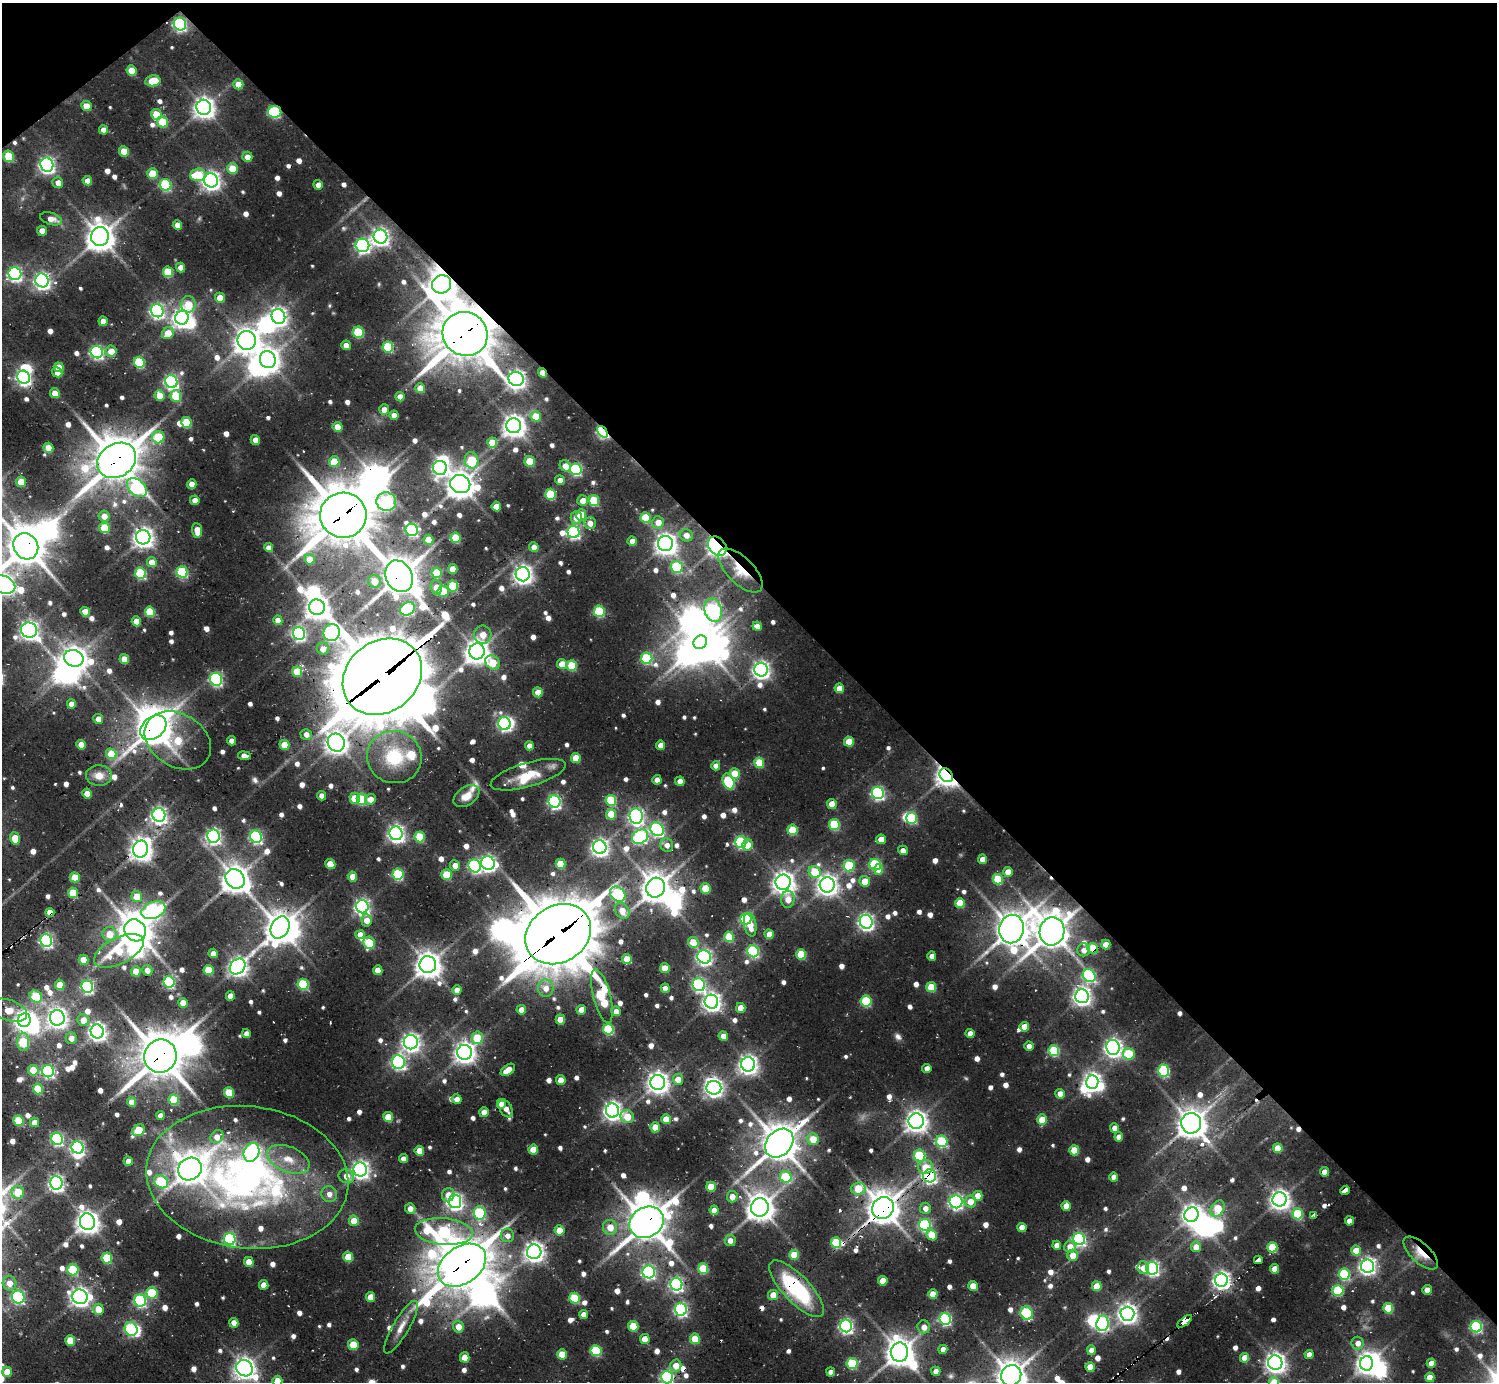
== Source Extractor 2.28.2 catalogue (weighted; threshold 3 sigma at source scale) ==
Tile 3 of 4 x 4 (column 3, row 1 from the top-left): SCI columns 3054-4548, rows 4292-5671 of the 6309 x 6286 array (HDU 1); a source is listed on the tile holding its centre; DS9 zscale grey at full resolution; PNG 1499 x 1384 px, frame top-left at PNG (2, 3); each listed source drawn as its Kron ellipse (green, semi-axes under 4 px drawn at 4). Shown black and unused: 43% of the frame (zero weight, under 2 of 3 exposures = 12% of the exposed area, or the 3 px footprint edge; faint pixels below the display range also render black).
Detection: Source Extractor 2.28.2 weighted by HDU 2 'WHT'; one run over the whole footprint, this tile lists its part. Background 0.0933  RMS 0.01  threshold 0.0457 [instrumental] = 3 sigma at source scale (4.5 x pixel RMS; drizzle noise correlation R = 1.50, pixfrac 1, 0.05/0.05 arcsec/px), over >= 5 px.
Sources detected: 884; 6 too faint to see at this stretch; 38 inside a brighter object's white glare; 13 cosmic-ray / hot-pixel residue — neither listed nor drawn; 10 inside a brighter listed object's ellipse — not listed separately; of the other 817, all 500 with FLUX_AUTO >= 7.71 (the completeness limit of this list) listed and drawn (317 fainter detections not listed), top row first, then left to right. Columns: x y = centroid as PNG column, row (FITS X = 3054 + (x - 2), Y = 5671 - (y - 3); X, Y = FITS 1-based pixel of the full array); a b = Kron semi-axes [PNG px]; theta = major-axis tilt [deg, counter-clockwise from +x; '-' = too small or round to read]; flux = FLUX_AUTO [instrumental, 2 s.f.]
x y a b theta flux
180 24 6 6 - 210
131 71 5 5 - 26
153 81 8 5 9 33
238 84 5 5 - 19
86 106 5 5 - 18
204 107 7 7 - 770
275 112 7 6 - 110
156 114 5 5 - 31
162 122 5 5 - 42
103 130 5 4 - 8.6
124 151 5 5 - 25
9 156 5 5 - 50
247 157 5 5 - 9.7
47 165 7 6 - 370
232 169 5 5 - 25
153 174 5 5 - 36
198 175 8 6 2 44
211 180 7 7 - 530
87 181 5 4 - 14
58 183 5 5 - 9.4
165 185 6 5 - 99
318 185 4 4 - 9.7
51 219 11 6 -17 9.9
177 225 5 4 - 12
42 231 5 4 - 12
100 236 9 9 - 1500
380 237 7 7 - 440
362 245 7 6 - 250
181 267 5 4 - 11
168 272 5 5 - 50
15 274 6 6 - 260
42 280 7 6 - 390
442 284 10 9 - 1600
220 298 5 5 - 19
188 304 8 7 - 32
157 311 7 6 - 280
278 316 8 6 -65 440
182 318 7 6 - 600
103 321 5 4 - 12
358 332 6 5 - 62
168 333 6 5 - 17
465 334 23 21 -33 4400
247 340 9 9 - 1100
346 345 5 5 - 10
388 347 5 5 - 66
111 351 6 5 - 16
97 352 6 6 - 220
268 360 8 7 - 940
139 362 6 5 - 75
59 367 5 5 - 27
57 372 5 4 - 12
543 373 5 4 - 18
24 377 7 6 - 310
516 379 8 7 - 510
171 382 6 6 - 250
420 388 5 5 - 21
55 393 5 4 - 18
160 396 6 5 - 14
176 396 6 5 - 49
400 397 5 4 - 9.9
384 409 5 5 - 11
394 415 4 4 - 9
536 416 5 5 - 29
186 422 5 5 - 49
514 426 7 7 - 890
338 427 5 4 - 19
602 432 6 4 -51 170
158 437 6 6 - 60
255 440 5 4 - 9.6
492 443 5 5 - 27
48 448 5 5 - 23
117 460 20 16 32 3400
472 460 8 7 - 58
530 461 5 5 - 39
334 462 5 5 - 29
565 466 6 5 - 14
440 468 7 7 - 260
576 469 6 5 - 140
560 480 5 4 - 8.5
21 482 5 5 - 24
192 484 5 4 - 12
460 484 10 9 - 1300
137 488 11 7 -43 110
550 494 5 5 - 66
195 500 5 4 - 12
594 500 5 5 - 55
583 501 5 5 - 13
386 502 10 9 - 150
496 506 5 4 - 15
343 515 23 22 - 4900
581 515 5 5 - 32
104 516 6 5 - 11
576 517 6 5 - 11
645 517 5 5 - 41
658 522 6 6 - 12
590 523 6 6 - 9.9
105 528 5 5 - 48
197 530 7 5 -85 16
412 530 6 6 - 140
574 532 6 6 - 210
686 535 7 6 - 8.5
143 537 7 7 - 680
455 538 5 5 - 41
428 540 5 5 - 21
632 541 4 4 - 11
665 544 7 7 - 820
26 546 13 12 - 2700
717 546 11 8 -47 420
534 547 5 4 - 11
269 548 5 4 - 7.9
309 559 5 5 - 16
152 562 5 5 - 17
677 567 6 6 - 78
453 569 5 4 - 16
740 570 28 13 -45 27
182 572 6 5 - 87
141 573 6 5 - 89
437 573 5 5 - 36
523 574 7 7 - 580
399 576 16 13 -64 2300
374 581 6 6 - 18
3 585 12 8 -23 700
453 586 5 5 - 61
436 587 7 5 -83 12
443 591 5 5 - 28
317 607 8 7 - 970
407 609 8 6 32 110
713 610 12 8 -75 200
599 611 6 5 - 80
85 612 5 4 - 17
150 612 5 5 - 44
278 620 5 4 - 11
136 621 5 4 - 18
757 626 5 4 - 8.9
29 630 8 7 - 530
331 633 9 8 - 260
299 634 6 6 - 180
483 635 9 8 - 16
700 642 7 6 - 1300
323 649 6 6 - 10
477 651 8 8 - 1000
74 658 10 8 -20 1100
647 658 6 5 - 86
124 659 5 4 - 18
493 662 8 6 -43 26
562 664 5 5 - 15
572 666 5 5 - 46
761 670 7 6 - 470
297 672 5 5 - 28
382 677 42 35 39 9600
216 679 6 6 - 170
839 688 5 4 - 18
538 692 5 4 - 21
71 704 5 4 - 8.9
98 719 5 5 - 9.2
504 724 6 6 - 210
153 728 14 10 42 2200
306 734 5 5 - 8.3
178 740 35 26 -31 62
231 741 5 4 - 8.2
849 742 5 5 - 27
336 743 9 8 - 890
81 745 5 4 - 13
284 745 5 5 - 26
660 745 4 4 - 12
529 746 4 4 - 8.2
111 754 5 5 - 29
244 756 6 4 -8 7.9
394 757 27 26 - 60
576 758 5 5 - 25
759 763 5 5 - 42
716 766 4 4 - 9.4
735 773 5 5 - 26
528 775 39 12 16 25
946 775 8 6 -47 880
99 776 13 10 -2 12
657 780 4 4 - 9.3
680 781 5 4 - 11
728 781 8 5 -69 88
87 793 5 4 - 14
878 793 6 6 - 200
321 796 5 4 - 8.1
466 796 14 9 34 13
355 798 5 5 - 26
362 799 6 5 - 58
370 799 5 5 - 9.8
611 800 5 5 - 64
555 801 6 6 - 210
832 804 5 4 - 16
611 814 5 5 - 32
159 815 7 6 - 390
636 816 8 6 -82 310
912 818 6 5 - 84
834 825 5 5 - 65
657 829 7 6 - 200
792 830 5 5 - 47
396 833 7 6 - 430
213 836 7 6 - 310
256 837 6 5 - 180
420 837 5 5 - 50
640 837 8 6 33 190
15 838 6 5 - 20
881 839 5 4 - 13
741 842 6 5 - 150
667 845 7 6 - 7.8
748 845 6 5 - 14
600 847 7 6 - 440
141 849 8 7 - 900
903 850 5 4 - 7.7
982 859 5 4 - 12
488 863 7 6 - 350
330 864 5 5 - 21
560 864 5 5 - 33
455 865 5 5 - 12
875 865 6 5 - 120
475 866 7 6 - 170
849 866 6 5 - 67
879 869 5 4 - 16
815 872 6 5 - 41
1008 872 5 4 - 15
398 874 6 5 - 100
446 875 5 5 - 41
352 876 5 4 - 15
75 877 5 5 - 27
235 879 10 9 - 1400
998 879 5 5 - 49
865 881 5 5 - 18
783 882 7 7 - 850
827 885 7 7 - 720
656 888 10 9 - 1500
705 889 5 5 - 31
73 893 5 5 - 42
618 894 8 7 - 140
137 897 5 5 - 23
788 899 9 6 85 15
960 903 5 5 - 36
362 907 6 6 - 350
153 910 12 8 21 220
622 911 9 6 -57 17
50 912 4 4 - 19
746 919 6 5 - 120
366 920 6 5 - 11
866 922 7 6 - 360
750 925 12 6 -79 17
280 927 12 8 61 1600
1012 929 14 12 78 1800
135 930 11 10 - 2200
1052 931 14 12 78 2000
109 934 7 7 - 19
360 934 5 4 - 11
558 934 34 28 31 6800
769 934 5 4 - 11
729 937 5 5 - 40
46 941 6 6 - 210
693 942 5 5 - 34
369 943 6 5 - 62
1106 944 5 4 - 15
1093 948 5 5 - 44
1084 950 6 6 - 8.3
119 951 27 13 27 53
753 951 6 5 - 140
213 953 5 4 - 12
801 954 5 5 - 44
932 956 4 4 - 8.7
704 957 7 6 - 330
627 959 5 5 - 24
84 960 5 5 - 23
428 965 8 8 - 1200
238 966 9 7 46 580
665 968 5 5 - 25
147 970 5 5 - 9.1
209 970 5 5 - 40
378 970 5 4 - 14
136 971 5 5 - 20
1089 976 7 6 - 160
169 982 6 5 - 150
303 984 5 5 - 83
60 985 5 5 - 22
699 985 6 6 - 200
87 987 6 5 - 180
931 987 5 5 - 36
546 988 8 7 - 9.8
665 988 5 4 - 9.9
457 990 5 4 - 10
36 996 7 5 -45 64
230 996 5 4 - 11
602 996 27 8 -75 110
1082 996 7 7 - 500
866 1001 5 5 - 82
711 1002 7 6 - 550
183 1003 5 4 - 18
741 1008 5 4 - 16
9 1010 19 10 -19 19
521 1010 5 4 - 16
581 1010 5 4 - 13
616 1011 5 4 - 11
57 1018 7 7 - 640
24 1020 7 6 - 560
83 1020 6 5 - 14
560 1020 5 5 - 24
1024 1027 5 5 - 21
608 1029 5 5 - 78
97 1031 7 6 - 520
970 1033 4 4 - 8.4
246 1034 4 4 - 8.2
723 1036 5 4 - 10
71 1038 6 5 - 8.3
477 1038 6 5 - 46
23 1042 9 6 -88 60
411 1042 7 7 - 500
1029 1046 4 4 - 8.8
1113 1047 7 6 - 460
1054 1051 5 5 - 83
464 1052 7 7 - 740
1129 1054 6 5 - 51
160 1056 17 16 - 3400
398 1062 7 6 - 240
748 1064 7 7 - 580
927 1068 4 4 - 8.7
33 1070 5 5 - 29
508 1070 8 5 35 19
48 1071 6 6 - 190
1164 1071 6 5 - 120
678 1079 5 5 - 14
561 1080 5 4 - 14
658 1082 7 7 - 760
1092 1082 7 6 - 460
714 1088 7 7 - 450
38 1089 5 5 - 48
229 1093 5 5 - 42
1060 1094 5 4 - 10
457 1099 5 4 - 9.1
174 1100 5 5 - 45
132 1102 5 4 - 15
501 1104 5 4 - 11
506 1108 10 6 -58 8.3
612 1111 7 6 - 520
484 1112 5 4 - 13
160 1115 4 4 - 7.9
388 1117 5 5 - 29
627 1117 7 6 - 22
666 1119 5 4 - 21
1042 1120 5 5 - 24
18 1121 5 5 - 51
916 1121 7 7 - 810
35 1122 5 4 - 13
1191 1123 10 10 - 1400
655 1127 5 5 - 25
1115 1128 4 4 - 12
139 1130 6 5 - 45
217 1137 7 6 - 10
1119 1137 4 4 - 10
57 1139 6 5 - 170
813 1139 6 5 - 21
942 1141 6 5 - 86
779 1143 16 12 47 2500
78 1147 6 6 - 250
1278 1148 5 5 - 26
533 1149 5 4 - 23
1074 1150 5 5 - 29
419 1151 5 5 - 19
251 1152 10 7 66 190
920 1156 6 5 - 84
288 1159 22 12 -23 20
403 1159 4 4 - 9.1
128 1161 5 4 - 7.9
925 1167 7 6 - 20
190 1169 12 11 - 1400
360 1169 7 6 - 490
1324 1172 4 4 - 11
346 1176 8 7 - 11
930 1176 6 6 - 250
247 1177 101 71 -7 460
786 1177 6 5 - 66
1114 1177 4 4 - 10
161 1182 8 6 -38 93
56 1183 7 6 - 350
711 1187 5 5 - 27
858 1189 7 6 - 34
1345 1190 5 3 - 230
18 1192 6 6 - 26
329 1194 8 7 - 8.3
448 1195 7 6 - 12
977 1196 5 5 - 18
732 1197 5 5 - 10
1279 1199 7 7 - 620
455 1201 6 6 - 360
970 1201 6 6 - 12
956 1202 6 6 - 260
1066 1206 5 4 - 15
760 1207 9 9 - 1300
883 1208 11 10 - 1900
925 1208 5 5 - 8
1218 1208 9 6 58 29
410 1209 5 5 - 8.2
714 1210 4 4 - 11
480 1213 7 6 - 120
1298 1214 5 5 - 58
1192 1215 7 7 - 690
1314 1216 4 3 - 9
354 1221 5 5 - 22
1349 1221 4 4 - 11
87 1222 8 7 - 940
646 1222 18 15 30 2600
925 1225 6 6 - 140
610 1227 7 7 - 14
1022 1227 4 4 - 15
559 1230 5 5 - 18
444 1231 29 13 -5 150
507 1235 7 6 - 8.1
932 1235 5 5 - 24
230 1239 6 5 - 140
1079 1239 6 6 - 180
730 1240 5 5 - 8.3
836 1243 5 5 - 57
1057 1245 4 4 - 8.4
1070 1247 6 5 - 12
1196 1247 5 5 - 13
1272 1247 5 5 - 56
1356 1251 5 5 - 19
534 1252 7 7 - 640
1421 1253 22 9 -43 19
794 1255 5 5 - 30
1073 1255 5 5 - 15
348 1257 5 5 - 30
107 1258 5 5 - 56
1258 1260 4 3 - 200
249 1262 5 4 - 17
462 1265 26 18 35 4200
1367 1266 6 6 - 420
1143 1268 6 5 - 8.8
1152 1268 6 6 - 250
703 1269 5 5 - 51
1274 1269 5 4 - 16
73 1270 6 5 - 60
649 1272 6 6 - 230
1344 1274 6 5 - 100
1221 1280 6 6 - 490
883 1281 5 4 - 19
9 1283 7 7 - 11
676 1284 6 6 - 250
264 1285 5 4 - 13
973 1286 5 5 - 19
1097 1286 5 5 - 27
796 1289 37 13 -46 100
1338 1290 5 5 - 77
1427 1290 5 4 - 12
152 1293 5 5 - 60
933 1294 5 4 - 18
773 1295 5 5 - 14
18 1297 6 6 - 150
80 1297 8 7 - 580
370 1297 5 4 - 15
575 1298 5 5 - 68
140 1301 6 6 - 170
1388 1308 5 5 - 46
98 1309 5 5 - 18
681 1309 6 6 - 220
1027 1313 7 6 - 92
583 1314 4 4 - 8.1
1127 1314 7 7 - 590
945 1319 6 5 - 130
1185 1321 8 4 39 180
234 1323 5 4 - 9.7
1102 1323 8 6 84 200
633 1326 5 5 - 36
846 1326 6 6 - 270
401 1327 30 8 60 13
458 1327 6 5 - 12
924 1327 6 6 - 8.3
1476 1327 6 5 - 140
131 1329 7 6 - 140
645 1339 5 5 - 18
695 1339 5 5 - 28
70 1340 5 5 - 28
1358 1343 6 6 - 8.6
353 1345 5 5 - 29
943 1349 4 4 - 9.7
1091 1350 5 4 - 8
596 1351 6 5 - 82
899 1352 9 8 - 1300
562 1354 5 5 - 21
1309 1354 4 4 - 8.8
465 1357 5 5 - 18
1245 1358 5 4 - 18
852 1363 5 5 - 69
1275 1363 7 7 - 700
1367 1363 7 6 - 690
1431 1363 4 4 - 14
676 1365 6 5 - 15
1090 1367 5 4 - 22
244 1368 8 7 - 770
936 1371 4 4 - 7.9
7 1372 5 5 - 15
831 1372 4 4 - 9.3
1011 1375 11 9 49 1700
667 1377 6 6 - 220
1430 1377 5 4 - 19
277 1381 5 5 - 17
1274 1382 5 5 - 33
Overlapping masked pixels (flux is a lower limit): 33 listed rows (the first 20) at x y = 180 24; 275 112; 442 284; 465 334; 543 373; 602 432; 117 460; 343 515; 26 546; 717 546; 740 570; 399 576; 382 677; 153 728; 946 775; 50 912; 1012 929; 1052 931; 558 934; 1093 948
Isophote crosses this tile's border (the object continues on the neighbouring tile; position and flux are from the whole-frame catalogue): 6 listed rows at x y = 26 546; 3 585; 1011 1375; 667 1377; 277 1381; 1274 1382